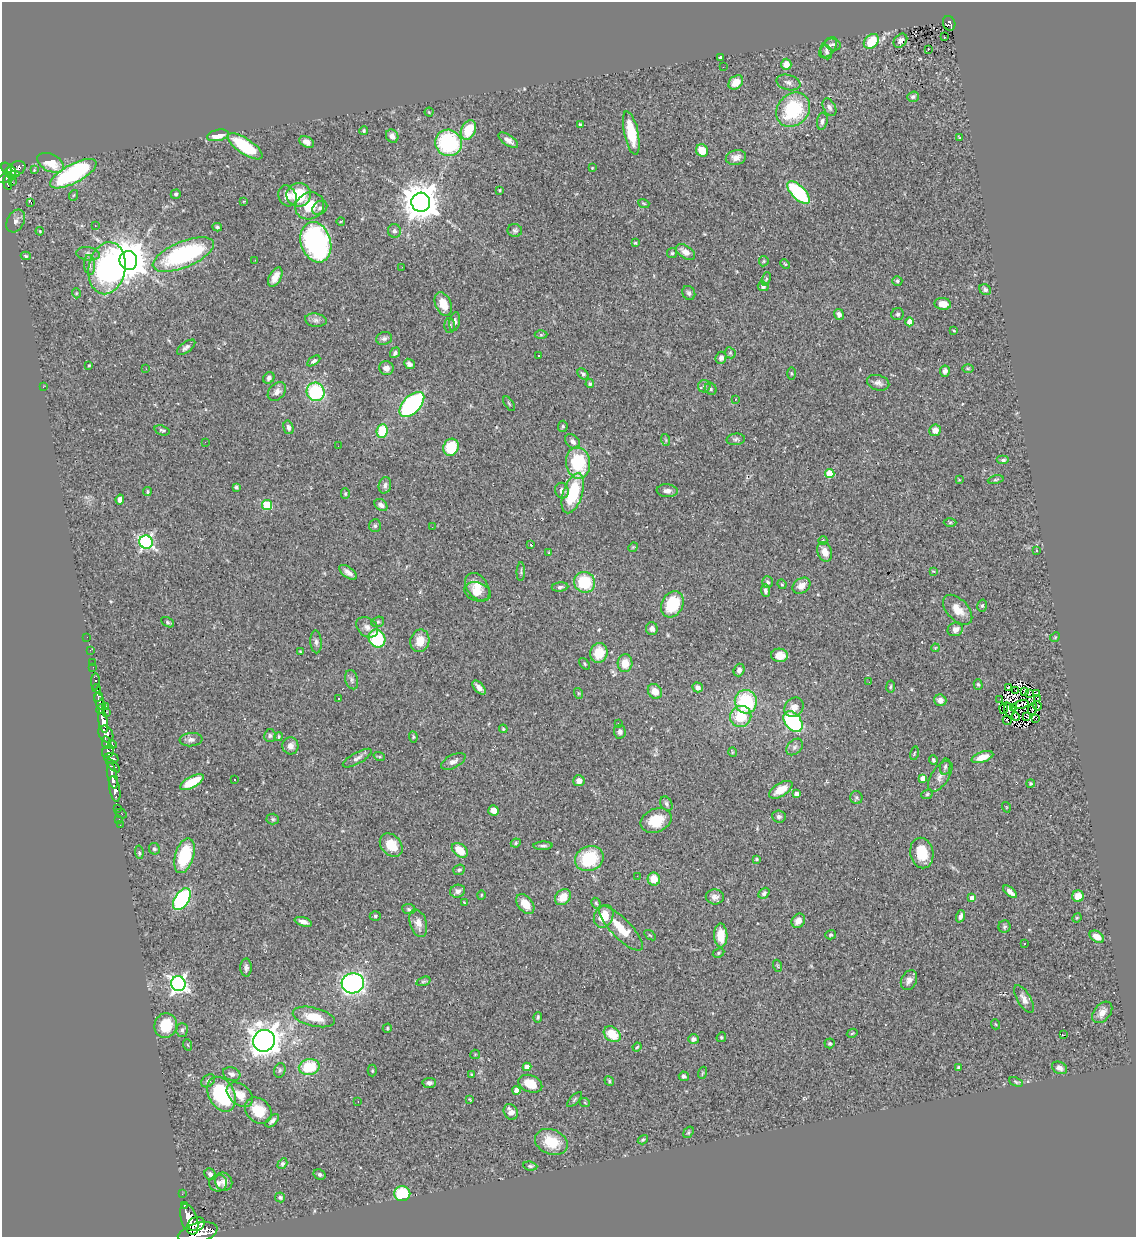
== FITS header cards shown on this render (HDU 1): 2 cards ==
NAXIS1  =                 1134
NAXIS2  =                 1235

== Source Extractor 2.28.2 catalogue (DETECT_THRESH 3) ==
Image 1134 x 1235 px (HDU 1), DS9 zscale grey, 1 PNG px = 1 image px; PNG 1138 x 1239 px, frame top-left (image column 1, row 1235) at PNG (2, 2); each listed source drawn as its Kron ellipse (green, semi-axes under 4 px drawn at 4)
Background 0.787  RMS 0.032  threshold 0.0968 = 3 sigma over >= 5 px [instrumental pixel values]
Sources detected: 383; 6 with non-positive FLUX_AUTO (blend fragments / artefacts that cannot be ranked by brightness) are neither listed nor drawn; the other 377 listed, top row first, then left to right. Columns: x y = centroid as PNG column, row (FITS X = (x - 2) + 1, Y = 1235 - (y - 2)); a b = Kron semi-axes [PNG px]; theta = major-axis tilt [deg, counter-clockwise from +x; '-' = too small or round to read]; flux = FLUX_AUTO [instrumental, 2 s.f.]
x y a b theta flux
949 23 7 6 - 130
944 37 3 2 - 2.9
871 41 8 6 44 60
900 41 8 6 47 9.5
833 44 8 6 -12 5.1
828 48 12 6 55 11
928 49 3 3 - 13
826 52 7 5 -69 6
720 57 4 3 - 4.8
786 64 5 5 - 23
723 67 2 2 - 3.6
736 82 8 6 41 28
788 82 12 7 -15 10
913 97 6 5 - 5.7
829 107 9 6 -62 7.7
793 110 19 15 47 150
429 112 4 4 - 1.7
822 121 9 5 79 7
580 125 4 4 - 5.3
468 130 10 7 65 59
364 131 4 4 - 2.8
631 133 22 7 -78 66
218 135 11 5 12 31
392 136 7 6 - 11
959 137 3 2 - 1.8
508 140 11 5 -35 13
307 142 8 5 -29 10
448 143 13 13 - 230
245 146 20 7 -34 110
702 150 6 5 - 30
736 158 10 7 15 14
51 163 14 8 -26 50
592 168 3 2 - 1.7
7 169 6 4 -51 450
15 169 11 7 27 470
34 170 4 4 - 1.9
11 171 5 2 - 200
73 174 26 9 28 290
8 177 12 4 20 230
12 182 2 2 - 4.3
8 183 7 3 -81 230
500 190 3 3 - 2.5
799 193 14 6 -45 180
176 194 5 4 - 3.8
74 195 5 3 - 2
299 195 12 11 - 86
287 196 11 8 -63 16
244 201 3 2 - 1.5
31 202 4 3 - 15
421 202 9 9 - 5200
644 203 6 3 -20 2.4
310 206 15 13 30 52
320 208 8 6 43 6.6
16 221 12 8 61 10
341 221 4 2 - 1.5
95 226 2 2 - 1.8
217 227 5 3 - 3.1
515 230 7 6 - 6
40 231 4 3 - 2.3
394 231 7 6 - 8.1
316 242 21 15 -71 410
635 243 4 4 - 2.3
686 252 11 6 -34 17
672 253 5 5 - 3
88 254 11 6 -7 9.5
183 254 32 13 22 320
26 256 5 3 - 2.3
255 260 3 2 - 2.1
128 261 9 9 - 6400
764 261 5 5 - 2.9
785 264 5 3 - 2
90 265 10 5 -84 8.2
402 267 2 2 - 1.2
107 268 26 18 80 410
275 277 10 6 62 21
766 279 7 4 71 2.9
897 281 5 5 - 3.4
763 286 5 4 - 5.6
985 290 6 5 - 6
76 293 5 3 - 1.8
689 293 7 6 - 6.2
443 304 12 8 -67 32
943 304 8 6 -7 21
839 314 5 4 - 7.4
898 314 6 6 - 4.7
316 320 11 6 -7 8.7
455 322 10 5 79 7.3
910 322 4 4 - 34
450 325 7 5 -88 4.4
954 331 4 3 - 2.2
541 335 6 4 1 2.5
384 338 8 6 15 6.4
186 347 11 5 37 7
395 353 5 4 - 5.5
730 353 6 5 - 3.2
538 356 2 2 - 1.5
721 358 6 5 - 7.8
314 361 7 4 32 5.7
409 364 6 4 -42 7.4
89 366 3 2 - 2.3
386 368 7 7 - 14
968 368 6 4 -1 2.6
146 369 3 2 - 2.2
945 371 6 5 - 7.8
791 373 6 3 -89 2.4
583 374 6 4 -45 5
269 378 6 5 - 6.6
878 383 11 7 -17 9.8
590 384 4 4 - 4.3
704 386 6 6 - 5.5
43 387 2 2 - 1.5
711 389 6 5 - 4.1
277 391 10 7 45 12
316 392 9 9 - 160
735 399 3 3 - 3
412 404 15 8 46 330
509 404 8 3 -56 2.6
563 426 5 5 - 3
288 427 7 5 -74 6.6
162 430 8 4 -19 4.2
935 430 6 6 - 14
382 431 7 5 82 75
736 439 9 5 5 5.4
666 440 6 3 -71 2.6
205 442 3 2 - 2.8
573 442 8 6 -47 9.5
338 446 2 2 - 2
451 447 9 7 65 88
1003 460 6 4 0 5.2
578 463 16 12 -84 120
830 473 5 4 - 68
959 480 3 3 - 2.5
996 480 8 4 10 3.6
385 485 8 6 76 7.1
236 487 4 3 - 3.3
562 491 8 6 -70 8.8
667 491 10 6 -5 8.8
147 492 4 4 - 3.2
573 493 21 9 72 110
345 494 5 4 - 2.6
120 499 5 4 - 9.8
267 505 5 5 - 110
381 505 7 5 -40 8.4
950 522 6 4 1 3.3
375 526 6 6 - 4.8
432 527 2 2 - 3.1
823 540 4 3 - 1.8
146 542 7 6 - 460
531 545 4 2 - 2
633 547 5 4 - 2.1
1036 550 3 3 - 5.2
825 552 10 7 -72 20
549 553 4 2 - 1.9
933 571 3 2 - 1.4
348 572 10 5 -36 11
521 572 9 4 88 3.7
584 582 11 10 - 97
768 582 6 5 - 4.6
782 584 5 4 - 2.5
801 586 10 7 34 15
477 587 15 10 -55 31
560 587 8 4 6 4.3
765 591 6 4 -86 5.7
477 592 14 9 -18 26
672 604 14 10 61 92
982 606 6 5 - 4
958 610 18 10 -47 31
168 622 7 4 -28 3.4
378 622 6 5 - 3.9
367 627 12 9 -38 13
652 629 6 6 - 8.9
955 629 8 6 26 10
87 637 2 2 - 12
1055 637 5 4 - 2.9
377 639 9 8 - 130
420 641 11 9 78 29
316 642 11 5 -86 6.7
935 648 4 3 - 2
90 650 3 2 - 7.3
300 651 3 3 - 1.8
599 653 10 8 74 52
779 655 8 6 -3 27
92 662 2 2 - 10
625 663 9 7 84 29
585 664 7 4 -51 3.4
93 667 2 2 - 8.7
739 670 6 5 - 8.6
352 680 10 6 -75 6.7
95 681 8 3 -89 150
869 682 2 2 - 4.2
978 684 5 4 - 3.5
891 686 6 4 83 3
698 687 5 4 - 8.9
96 688 4 4 - 93
479 688 8 4 -46 11
1008 688 3 2 - 2.3
655 691 8 6 -50 23
1016 691 3 2 - 3.2
1024 691 3 2 - 3.5
578 693 5 3 - 2.3
1036 693 4 2 - 2.3
1029 694 3 2 - 1.1
98 697 5 3 - 380
1038 698 3 2 - 1.3
339 699 3 3 - 4.4
1000 699 2 2 - 3.5
940 700 6 5 - 14
99 702 8 4 -71 750
746 702 12 11 - 140
1021 705 7 2 12 1.9
106 706 3 2 - 33
1037 706 5 3 - 0.95
794 707 10 9 - 18
1004 708 5 2 - 1.9
1013 708 3 2 - 1.5
101 709 5 3 - 430
1032 709 6 2 70 2.8
1009 710 7 2 -73 0.86
106 712 3 2 - 77
741 716 11 10 - 63
1027 716 3 3 - 2.5
1015 717 4 2 - 0.11
1036 718 3 2 - 3.8
1007 720 4 2 - 1.6
103 721 12 4 -80 1600
793 722 12 8 -53 220
619 723 3 2 - 1.4
503 729 4 3 - 2.3
620 732 7 6 - 8.5
106 734 9 7 -58 830
270 736 6 5 - 4.4
279 737 4 4 - 2.8
413 737 5 4 - 2.6
191 740 11 6 4 9.7
106 743 6 4 -84 300
112 745 4 3 - 130
290 746 8 8 - 12
794 747 9 7 44 7.9
108 751 7 5 52 560
732 752 5 3 - 1.6
914 753 7 3 77 2.2
379 756 6 4 -19 2.3
982 757 11 5 18 24
111 758 7 5 -5 460
357 758 16 5 29 9.1
933 760 5 4 - 4
453 761 13 6 26 9.7
113 766 8 3 -42 400
945 767 8 5 80 5.1
112 776 13 5 -79 1000
940 776 17 8 56 16
923 778 4 4 - 18
235 780 3 2 - 4
579 781 5 5 - 13
192 782 13 5 29 74
1031 783 4 4 - 2.9
115 789 13 5 -80 1400
781 790 13 6 31 30
796 794 4 3 - 9.2
927 794 6 4 25 3.2
856 797 7 6 - 4.6
666 804 7 5 -59 5.1
1006 807 5 3 - 1.8
117 808 3 2 - 24
493 810 5 5 - 19
121 814 6 3 -27 69
779 817 7 6 - 6.9
119 819 2 2 - 10
273 819 6 5 - 3.6
656 821 16 11 23 57
120 825 2 2 - 11
516 843 5 4 - 3
391 845 13 9 -47 45
543 846 9 4 2 5.5
154 849 6 5 - 4.2
460 850 9 6 -38 36
139 852 7 3 -82 5
922 853 15 11 -79 51
184 856 18 9 73 120
589 859 15 12 22 120
757 859 4 4 - 2.9
459 870 6 5 - 3.9
637 876 2 2 - 1.3
654 879 6 6 - 33
458 891 7 6 - 8.5
1010 892 8 4 -42 11
764 893 6 4 50 5.3
481 895 5 3 - 1.8
1078 896 6 5 - 28
563 897 9 7 46 31
715 897 9 7 -4 10
972 898 4 4 - 21
182 899 12 7 56 310
464 902 4 2 - 1.5
596 903 6 4 -60 3.2
525 904 11 7 -53 31
409 909 7 5 -6 4.2
375 916 5 5 - 3.3
604 916 12 9 63 39
960 916 6 4 70 8.1
1077 918 5 4 - 2.3
798 921 7 6 - 15
303 922 9 4 -17 9.5
418 923 14 8 -72 18
1004 927 6 6 - 3.9
621 928 29 10 -46 49
650 935 6 3 -36 2.5
721 935 12 6 -88 37
831 935 5 4 - 3.1
1097 937 8 5 -34 21
1025 944 3 2 - 4
718 953 6 4 29 3.3
778 966 6 3 -71 2.5
246 968 9 5 89 7
909 980 10 7 62 11
423 981 7 4 18 3.1
353 983 11 10 - 570
178 984 7 7 - 780
1024 999 15 6 -59 13
1102 1012 12 8 49 16
314 1017 21 9 -13 46
538 1017 5 3 - 3.5
995 1024 5 3 - 1.7
166 1025 12 11 - 61
387 1028 5 4 - 2.5
182 1030 7 5 90 5.1
852 1033 5 4 - 2.3
612 1034 9 7 -40 51
1064 1035 3 2 - 23
721 1037 5 4 - 2.6
693 1039 5 5 - 7.7
264 1041 11 10 - 2300
830 1043 5 5 - 3.1
188 1045 6 3 -71 2.1
637 1047 5 3 - 2.2
475 1054 5 4 - 2.1
309 1067 10 8 11 84
527 1067 4 4 - 17
959 1068 4 3 - 4.6
1059 1068 8 5 -27 9.7
280 1070 7 5 75 4.6
372 1071 6 4 90 3.1
702 1073 6 3 71 2.4
232 1074 9 6 -20 9.6
471 1074 4 3 - 2
684 1076 5 4 - 5.1
208 1081 8 5 39 5
609 1081 5 4 - 2.8
1016 1082 7 3 -25 3
429 1083 7 5 5 7
530 1084 12 8 -20 43
516 1090 4 4 - 18
221 1094 18 12 -63 180
240 1095 15 10 -40 25
470 1099 3 2 - 1.9
575 1099 10 4 46 3.6
358 1102 3 2 - 20
585 1103 5 3 - 1.7
258 1111 14 11 -44 55
511 1112 8 6 -59 14
272 1121 8 4 43 7.4
688 1132 6 4 55 3.1
643 1140 5 4 - 3.4
551 1142 17 12 -24 58
282 1164 6 4 58 4.2
530 1166 7 4 -7 4.1
210 1174 6 5 - 6.2
320 1174 6 5 - 4.8
224 1182 9 8 - 11
218 1183 9 8 - 8.4
182 1194 2 2 - 10
402 1194 8 7 - 91
280 1197 5 5 - 5.2
184 1205 3 3 - 120
189 1219 16 8 -71 3200
196 1224 9 7 17 1500
198 1233 20 9 14 3600
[6 non-positive-flux detections neither listed nor drawn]